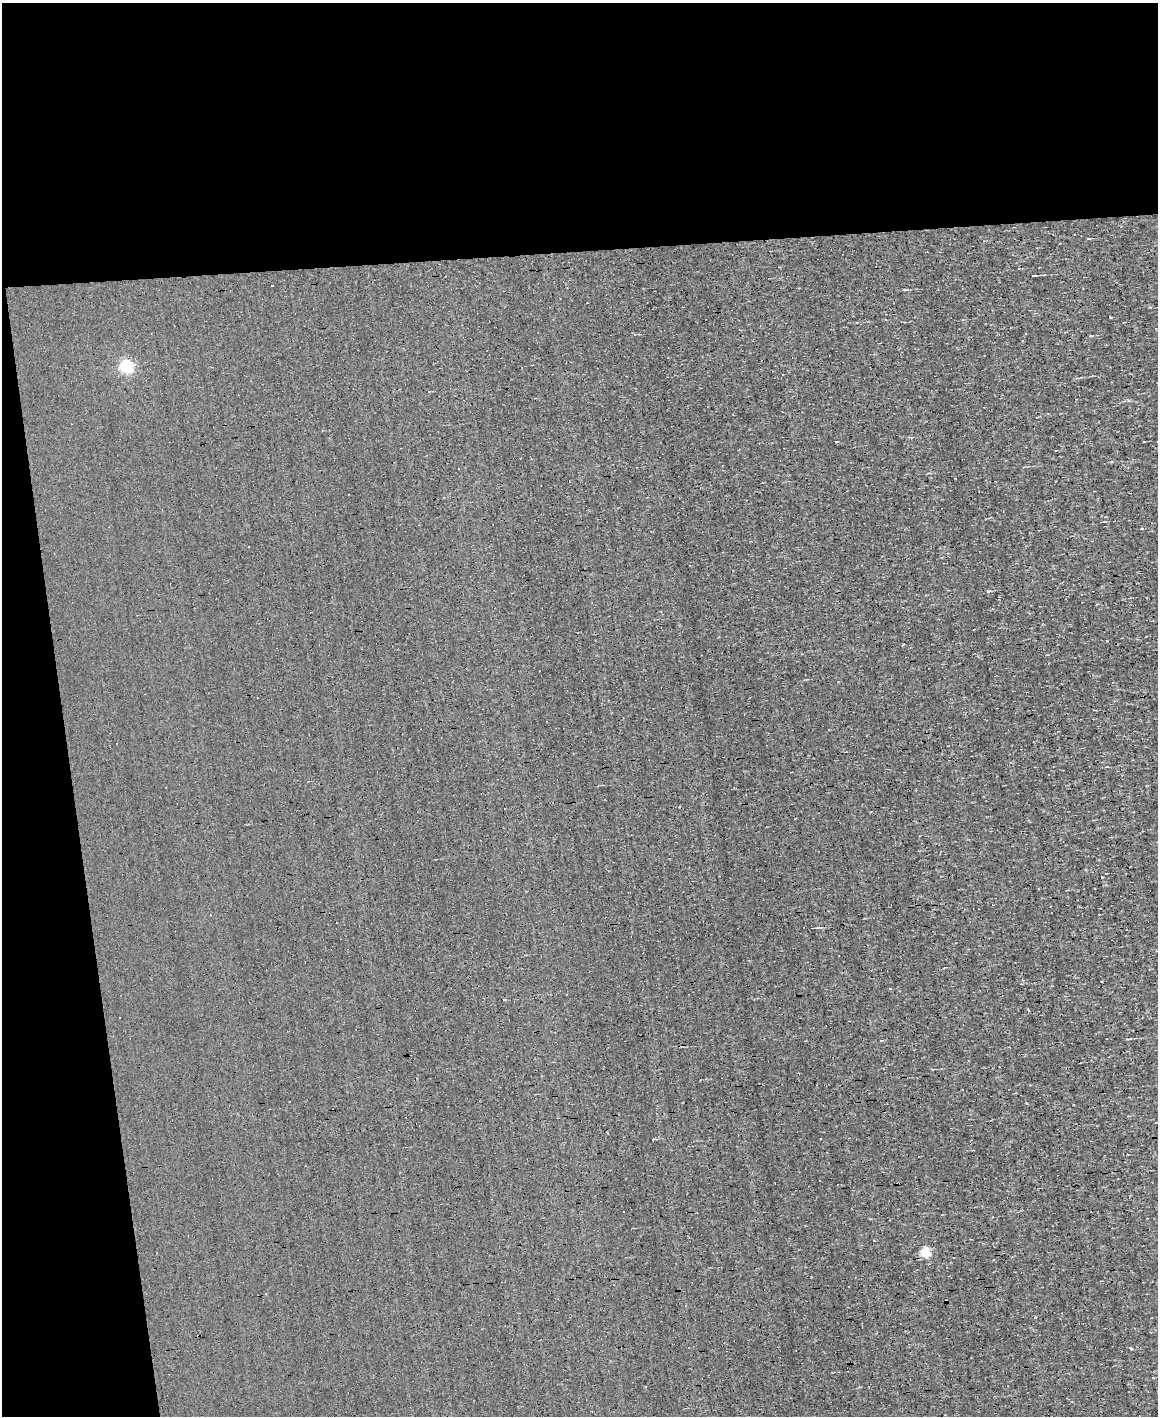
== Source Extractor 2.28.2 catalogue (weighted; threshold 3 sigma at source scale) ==
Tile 1 of 4 x 3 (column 1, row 1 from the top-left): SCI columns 1-1156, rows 3049-4462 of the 4625 x 4573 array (HDU 1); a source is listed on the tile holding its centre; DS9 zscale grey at full resolution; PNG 1160 x 1418 px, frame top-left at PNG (2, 3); no overlay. Shown black and unused: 23% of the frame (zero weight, under 3 of 4 exposures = <1% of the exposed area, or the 3 px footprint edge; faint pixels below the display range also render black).
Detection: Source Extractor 2.28.2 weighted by HDU 2 'WHT'; one run over the whole footprint, this tile lists its part. Background 1.57e-04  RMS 0.04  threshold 0.179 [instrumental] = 3 sigma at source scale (4.5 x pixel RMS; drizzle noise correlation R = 1.50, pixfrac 1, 0.05/0.05 arcsec/px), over >= 5 px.
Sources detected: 10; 5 cosmic-ray / hot-pixel residue — not listed; the other 5 listed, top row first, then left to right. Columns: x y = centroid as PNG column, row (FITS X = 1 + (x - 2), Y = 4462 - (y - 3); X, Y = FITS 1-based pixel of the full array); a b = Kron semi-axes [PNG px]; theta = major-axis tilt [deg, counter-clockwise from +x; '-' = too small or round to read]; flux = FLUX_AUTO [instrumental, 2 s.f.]
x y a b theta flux
1034 275 4 2 - 4.4
126 366 5 5 - 580
607 1132 3 2 - 2.3
925 1253 5 5 - 220
1131 1348 3 3 - 16